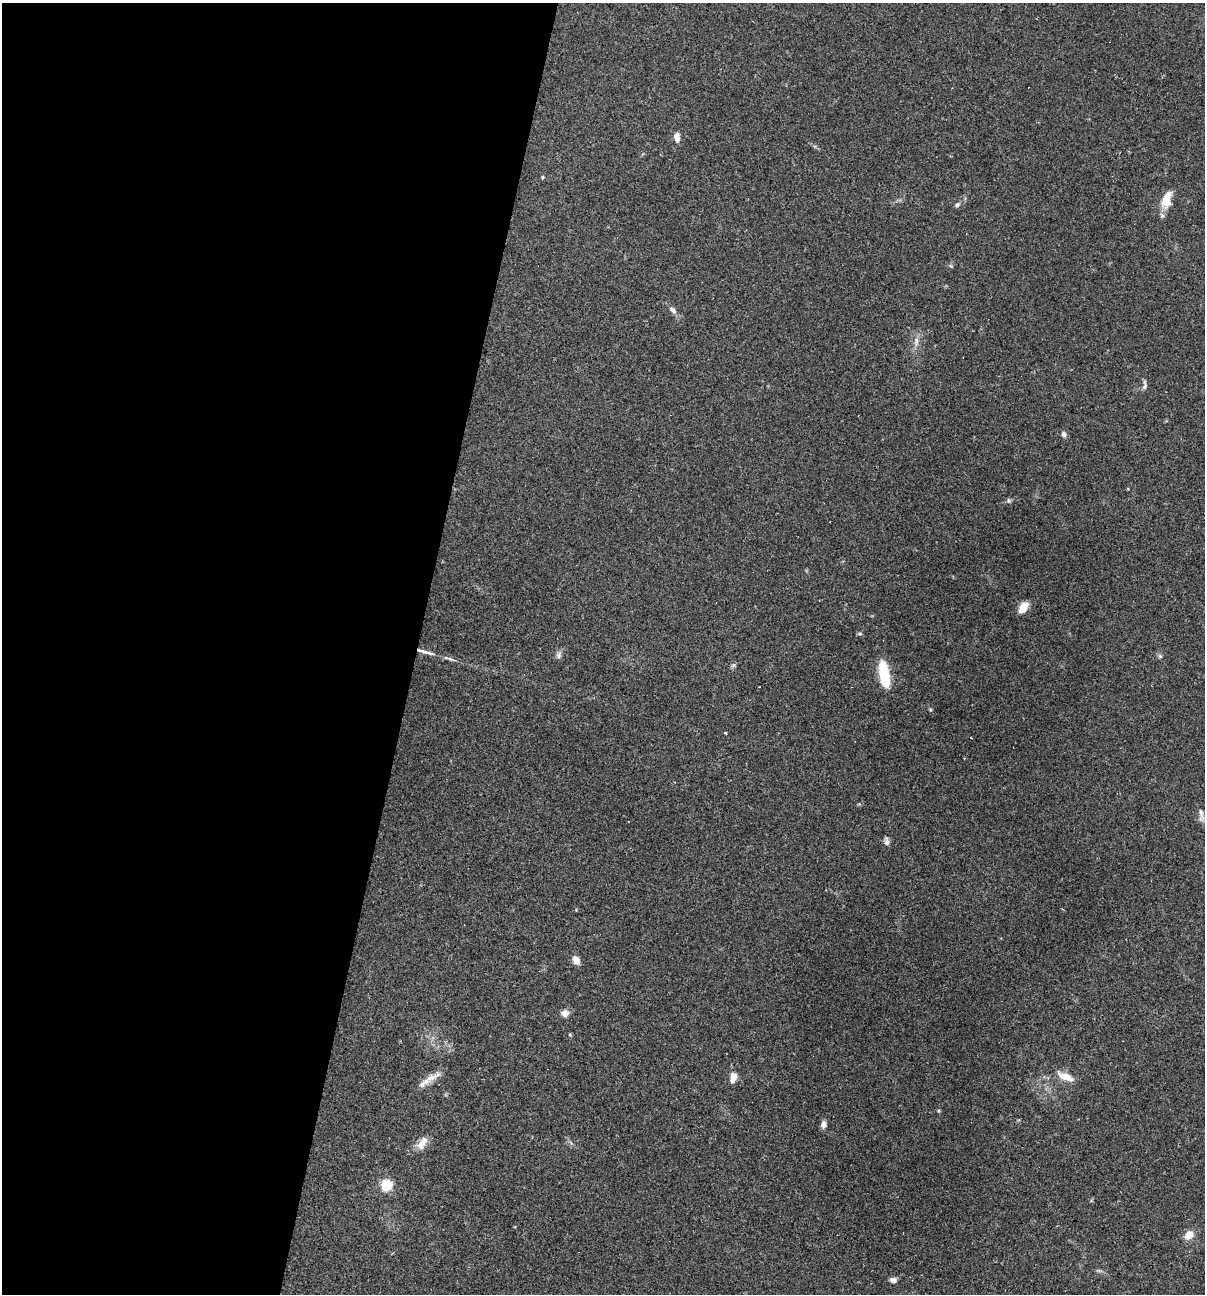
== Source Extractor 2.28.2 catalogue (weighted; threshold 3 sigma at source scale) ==
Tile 5 of 4 x 4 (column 1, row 2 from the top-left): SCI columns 249-1451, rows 2583-3874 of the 5184 x 5165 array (HDU 1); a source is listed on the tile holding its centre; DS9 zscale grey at full resolution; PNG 1207 x 1296 px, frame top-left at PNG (2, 3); no overlay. Shown black and unused: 35% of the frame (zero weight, under 2 of 3 exposures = <1% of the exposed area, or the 3 px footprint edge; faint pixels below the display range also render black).
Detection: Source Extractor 2.28.2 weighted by HDU 2 'WHT'; one run over the whole footprint, this tile lists its part. Background 0.0493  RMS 0.005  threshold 0.0227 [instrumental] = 3 sigma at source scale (4.5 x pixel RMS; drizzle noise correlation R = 1.50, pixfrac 1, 0.05/0.05 arcsec/px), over >= 5 px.
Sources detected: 31; all 31 listed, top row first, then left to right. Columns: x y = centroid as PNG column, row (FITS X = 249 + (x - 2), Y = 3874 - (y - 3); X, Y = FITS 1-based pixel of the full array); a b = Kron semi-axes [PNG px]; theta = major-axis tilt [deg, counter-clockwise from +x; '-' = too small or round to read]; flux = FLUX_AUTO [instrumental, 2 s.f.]
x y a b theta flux
677 137 12 8 -84 3.2
542 177 5 3 - 0.44
1167 199 23 11 73 8.1
957 205 6 5 - 1.2
951 266 5 4 - 0.64
673 310 12 6 -46 2.1
916 342 16 5 86 2.6
1144 387 6 5 - 1.1
1063 434 7 5 -65 1.5
1008 500 6 4 -72 0.71
1023 608 13 8 54 6
860 634 6 4 0 0.7
424 652 24 5 -16 3.8
559 656 10 7 69 1.8
1160 656 6 5 - 0.84
884 674 28 9 -81 20
930 709 5 4 - 0.6
725 733 3 3 - 3.2
1201 814 21 6 -83 2.8
887 842 10 6 -78 1.7
576 960 11 8 -52 2.8
565 1013 9 8 - 2.9
1065 1076 21 8 -23 6.4
733 1077 14 8 71 3.7
431 1078 30 8 24 5.2
938 1111 4 4 - 0.56
823 1124 8 6 87 2.4
422 1143 19 9 57 4.7
386 1185 5 5 - 45
1189 1235 10 8 48 5.1
893 1280 7 5 -13 2
Overlapping masked pixels (flux is a lower limit): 1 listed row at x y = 424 652